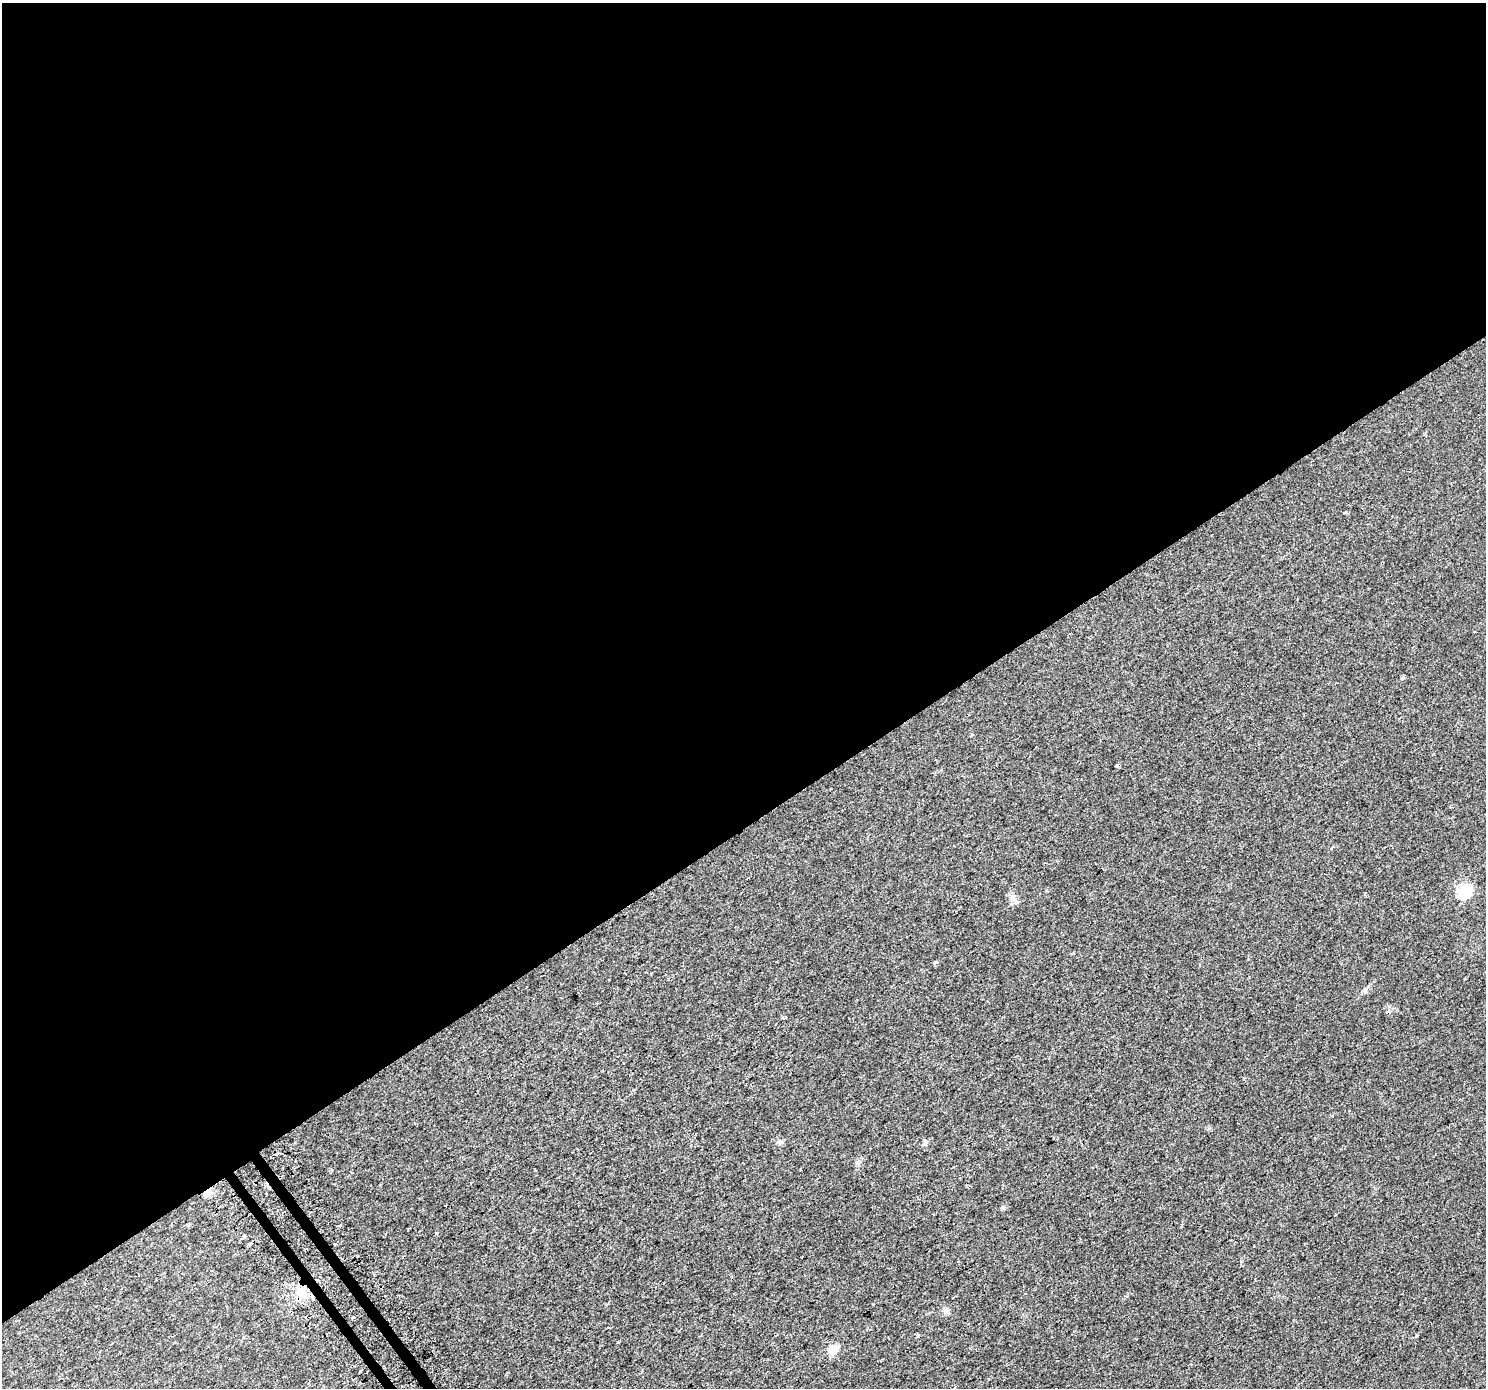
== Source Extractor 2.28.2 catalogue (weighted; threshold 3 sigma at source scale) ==
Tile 2 of 4 x 4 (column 2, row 1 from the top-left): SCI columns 1518-3001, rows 4378-5763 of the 6001 x 5911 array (HDU 1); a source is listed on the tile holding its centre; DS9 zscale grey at full resolution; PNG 1488 x 1390 px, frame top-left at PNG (2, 3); no overlay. Shown black and unused: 60% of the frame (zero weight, under 2 of 3 exposures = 2% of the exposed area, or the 3 px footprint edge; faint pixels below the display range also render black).
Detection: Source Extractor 2.28.2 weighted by HDU 2 'WHT'; one run over the whole footprint, this tile lists its part. Background 0.0184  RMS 0.0036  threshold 0.016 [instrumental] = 3 sigma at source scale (4.5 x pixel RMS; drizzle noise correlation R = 1.50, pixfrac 1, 0.0396/0.0396 arcsec/px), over >= 5 px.
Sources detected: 19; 3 cosmic-ray / hot-pixel residue — not listed; the other 16 listed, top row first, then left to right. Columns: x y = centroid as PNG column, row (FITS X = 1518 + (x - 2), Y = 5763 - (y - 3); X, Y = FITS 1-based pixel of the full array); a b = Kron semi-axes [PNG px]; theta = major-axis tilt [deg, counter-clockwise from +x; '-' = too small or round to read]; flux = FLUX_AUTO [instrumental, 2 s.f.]
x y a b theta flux
1345 513 4 3 - 0.66
1117 766 5 3 - 0.42
1464 891 7 6 - 38
1013 898 12 7 -69 1.7
785 1017 4 3 - 1.1
780 1142 9 6 19 0.96
925 1142 7 6 - 0.78
1335 1214 3 2 - 0.43
436 1233 3 3 - 1.9
244 1236 3 3 - 1.1
335 1244 3 3 - 1
946 1311 8 6 -44 0.97
353 1318 5 3 - 0.54
1416 1335 4 3 - 0.3
833 1349 6 6 - 11
361 1370 3 2 - 0.44
Unlisted compact peaks at least as high as the median listed source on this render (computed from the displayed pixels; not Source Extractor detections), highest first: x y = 1003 1208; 857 1163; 1241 1261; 935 962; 1403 678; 917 1336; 1365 991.